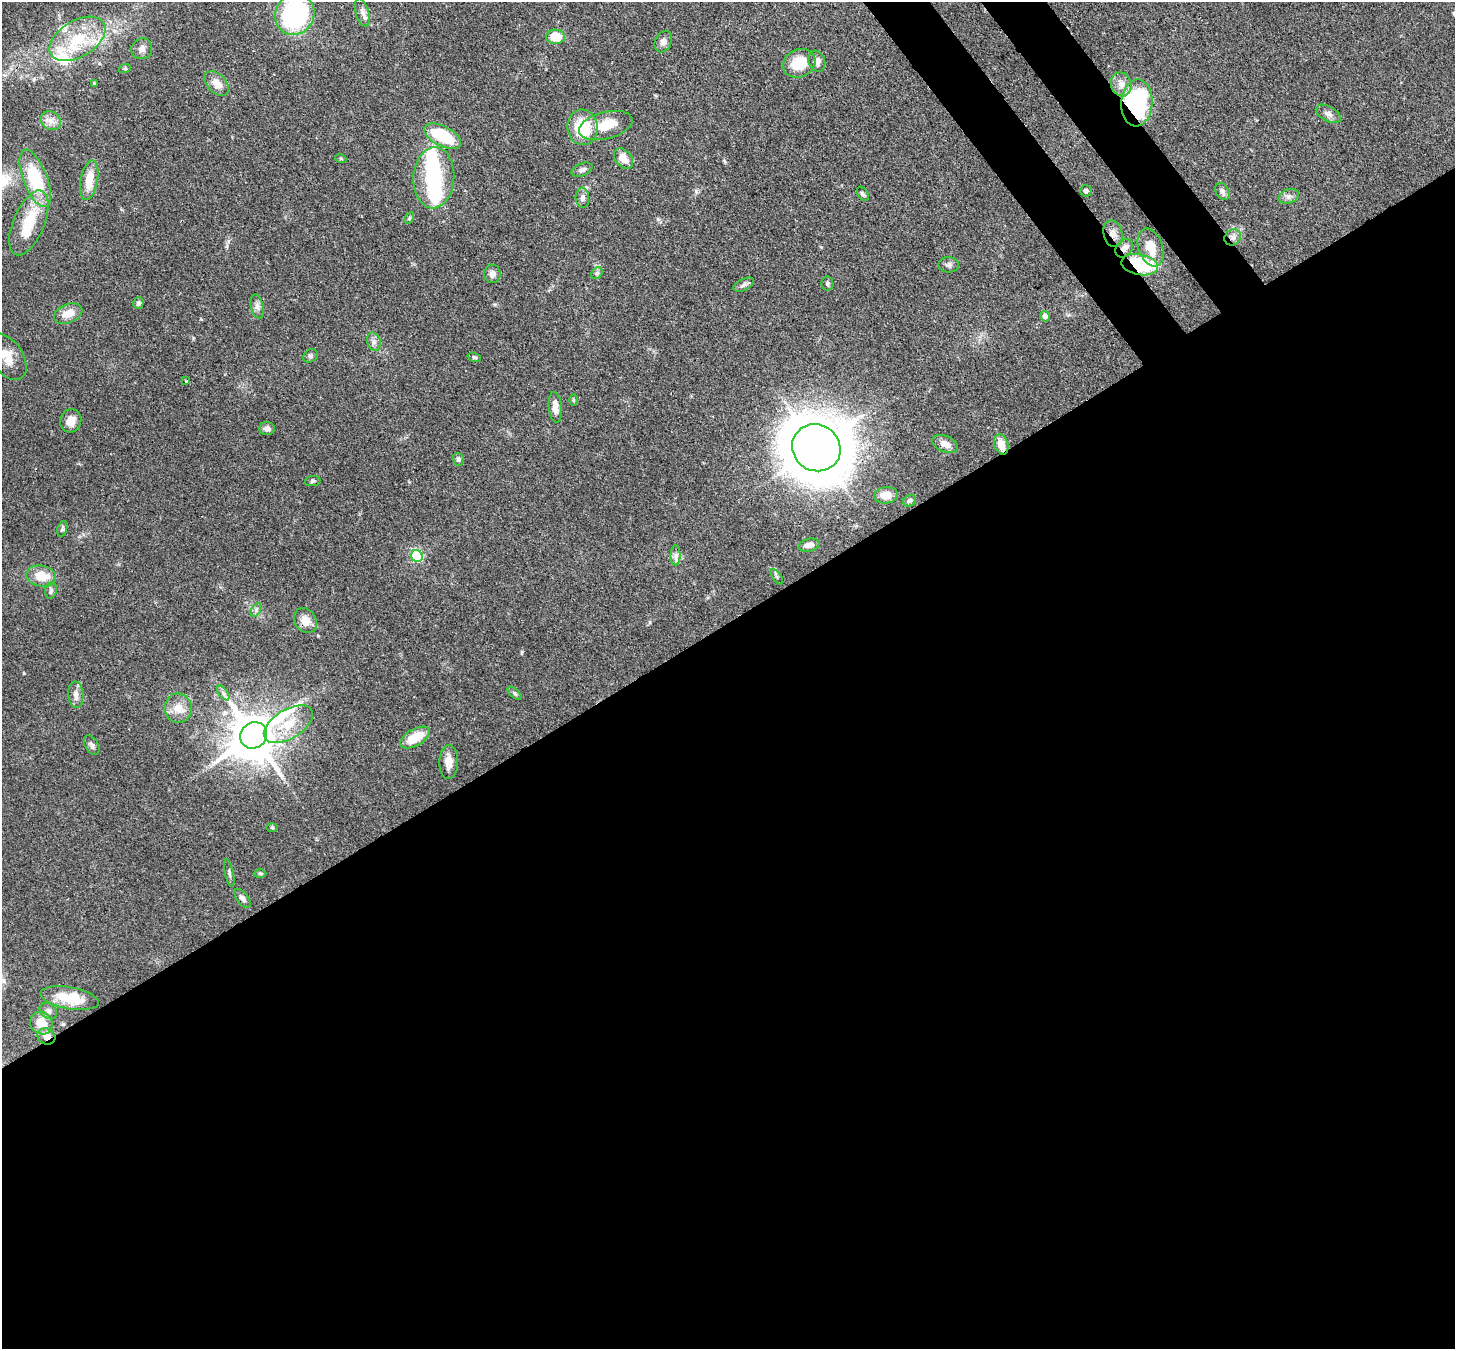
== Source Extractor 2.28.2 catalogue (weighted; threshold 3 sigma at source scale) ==
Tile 15 of 4 x 4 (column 3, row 4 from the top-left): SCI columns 2987-4439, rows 351-1697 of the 5974 x 5947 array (HDU 1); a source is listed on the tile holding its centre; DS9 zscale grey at full resolution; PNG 1457 x 1351 px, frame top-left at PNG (2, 2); each listed source drawn as its Kron ellipse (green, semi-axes under 4 px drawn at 4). Shown black and unused: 56% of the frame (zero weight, under 3 of 4 exposures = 7% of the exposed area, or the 3 px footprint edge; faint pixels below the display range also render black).
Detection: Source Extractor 2.28.2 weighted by HDU 2 'WHT'; one run over the whole footprint, this tile lists its part. Background 0.0965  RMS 0.004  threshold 0.018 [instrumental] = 3 sigma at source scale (4.5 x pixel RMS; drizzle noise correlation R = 1.50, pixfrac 1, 0.05/0.05 arcsec/px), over >= 5 px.
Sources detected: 93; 3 inside a brighter object's white glare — neither listed nor drawn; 3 inside a brighter listed object's ellipse — not listed separately; the other 87 listed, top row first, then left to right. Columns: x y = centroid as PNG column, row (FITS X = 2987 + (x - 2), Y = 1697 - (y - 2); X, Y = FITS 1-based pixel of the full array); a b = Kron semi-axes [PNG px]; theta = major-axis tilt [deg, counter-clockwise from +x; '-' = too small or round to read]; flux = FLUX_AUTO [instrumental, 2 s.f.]
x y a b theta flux
362 12 14 6 -73 2
295 14 21 19 62 54
555 37 9 7 -3 9.2
77 39 31 18 31 18
663 42 11 8 62 2
142 49 10 10 - 2.2
817 61 11 8 -69 2.8
799 63 17 14 27 11
125 68 6 4 18 0.45
94 83 4 4 - 0.41
217 83 14 9 -47 4.1
1121 84 12 10 -70 3.1
1137 103 23 15 86 59
1328 114 14 7 -29 1.9
51 121 10 9 - 2.5
606 125 27 13 14 8.9
582 127 18 15 -82 15
443 136 20 10 -27 17
341 159 6 3 -19 0.46
623 159 12 8 -52 4.7
582 170 11 6 22 1.4
35 178 30 12 -69 24
434 178 30 20 87 27
89 180 20 8 80 7.3
1086 191 6 5 - 1.1
1222 191 9 6 -61 1.5
863 194 8 5 -59 0.77
1289 196 10 7 20 1.6
582 198 10 7 -86 1.7
409 218 6 4 62 0.56
29 223 34 15 67 15
1113 234 13 9 -76 2.8
1233 237 9 7 40 1.8
1151 247 20 12 -71 7.1
1124 248 10 7 49 2.7
1140 264 18 10 -11 27
949 265 10 8 0 1.3
597 273 6 5 - 0.76
492 274 9 8 - 1.8
827 283 7 6 - 0.82
744 285 11 6 26 1.3
138 303 6 5 - 0.93
257 306 12 6 -77 1.7
68 314 15 9 22 4.7
1045 316 5 5 - 1.8
374 342 9 6 -75 1.5
310 356 8 6 31 0.86
7 357 26 16 -56 6.9
474 357 7 4 -17 0.6
186 381 3 3 - 0.36
573 400 6 4 -89 0.45
555 407 15 6 -84 3.4
71 421 12 10 75 4.1
267 429 8 6 -3 1.5
945 444 14 8 -23 3
1001 444 10 7 -72 5.1
816 448 25 23 -34 1500
458 459 6 5 - 1.1
313 481 8 5 9 0.77
886 495 12 8 7 4.5
910 501 7 5 31 0.92
62 529 8 5 72 0.74
809 545 10 6 11 2.5
675 555 10 5 -90 1.5
417 556 6 5 - 43
41 576 15 10 -11 7.1
777 577 9 4 -55 0.79
51 590 8 6 75 0.92
256 610 7 4 59 0.94
305 621 13 10 -54 4.2
223 693 8 4 -54 1
514 693 8 4 -42 0.7
76 695 13 7 -86 2.3
178 708 15 13 -82 4.9
288 724 27 14 31 11
254 735 14 12 41 1800
415 737 16 8 29 10
92 745 11 6 -59 1.3
449 762 17 9 87 4
272 828 6 3 -1 0.42
229 873 14 3 -78 0.89
260 873 6 4 -1 0.54
242 898 11 5 -51 1.5
70 998 29 11 -10 11
48 1011 9 7 -37 1.5
41 1023 12 10 -45 6.9
46 1037 9 7 -28 3.2
Overlapping masked pixels (flux is a lower limit): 8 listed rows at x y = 1137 103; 1113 234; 1233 237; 1124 248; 1140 264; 1001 444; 305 621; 46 1037
Isophote crosses this tile's border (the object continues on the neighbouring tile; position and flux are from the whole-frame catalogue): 2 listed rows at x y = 295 14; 7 357
Unlisted compact peaks at least as high as the median listed source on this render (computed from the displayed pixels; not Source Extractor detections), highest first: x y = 696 191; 650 622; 522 652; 24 673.